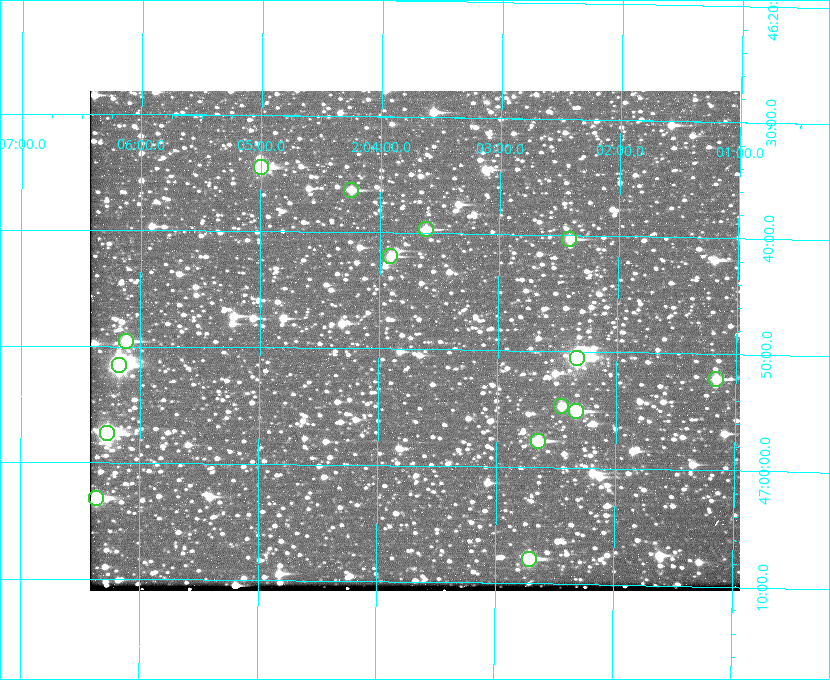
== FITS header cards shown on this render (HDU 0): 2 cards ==
NAXIS1  =                  650 / Width of table row in bytes
NAXIS2  =                  500 / Number of rows in table

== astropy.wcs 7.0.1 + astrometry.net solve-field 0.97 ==
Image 650 x 500 px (HDU 0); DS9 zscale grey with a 90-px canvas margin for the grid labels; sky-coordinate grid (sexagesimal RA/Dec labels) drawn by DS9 from the SOLVED WCS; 15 Tycho-2 reference stars matched to detected sources circled (green)
Header WCS: none
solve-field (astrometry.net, Tycho-2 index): SOLVED blind (the file carries no WCS)
Solved WCS: RA---TAN-SIP/DEC--TAN-SIP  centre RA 02:03:42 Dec +46:49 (30.92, +46.82 deg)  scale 5.17 arcsec/px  FOV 56.0' x 43.0'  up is +179 deg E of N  parity flipped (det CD > 0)
(file carries no celestial WCS; the grid is the blind solution)
Tycho-2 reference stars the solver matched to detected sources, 15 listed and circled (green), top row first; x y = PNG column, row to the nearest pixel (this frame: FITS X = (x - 90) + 1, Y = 500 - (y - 91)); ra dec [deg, ICRS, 3 dp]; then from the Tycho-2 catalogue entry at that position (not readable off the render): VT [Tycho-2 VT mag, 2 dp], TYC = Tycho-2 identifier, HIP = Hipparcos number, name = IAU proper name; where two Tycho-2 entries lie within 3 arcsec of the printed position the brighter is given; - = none
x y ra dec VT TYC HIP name
261 167 31.250 +46.575 8.43 3281-919-1 - -
351 190 31.061 +46.606 9.99 3281-582-1 - -
426 229 30.904 +46.661 9.60 3280-781-1 - -
569 239 30.604 +46.672 9.47 3280-908-1 - -
390 256 30.978 +46.700 9.85 3281-909-1 - -
126 341 31.529 +46.825 9.32 3281-34-1 - -
577 358 30.583 +46.843 7.07 3280-746-1 9508 -
119 365 31.543 +46.860 7.50 3281-160-1 9805 -
716 379 30.291 +46.869 9.33 3280-1647-1 - -
561 406 30.615 +46.912 10.08 3284-203-1 - -
576 411 30.584 +46.919 9.47 3284-629-1 - -
107 433 31.569 +46.957 8.53 3285-177-1 9816 -
538 441 30.663 +46.962 9.31 3284-347-1 - -
96 498 31.591 +47.051 8.70 3285-1195-1 - -
529 559 30.679 +47.131 10.02 3284-307-1 - -